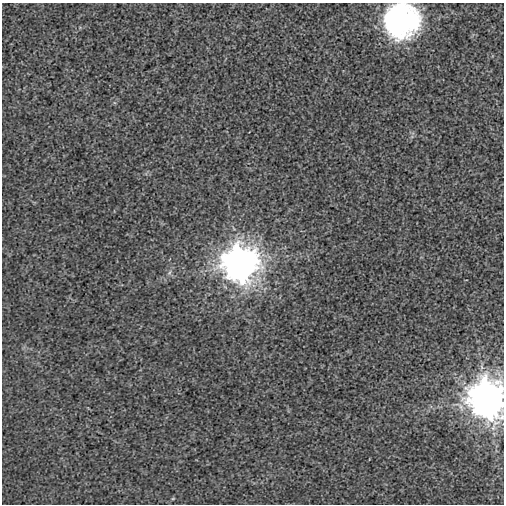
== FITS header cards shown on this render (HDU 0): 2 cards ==
NAXIS1  =                  502
NAXIS2  =                  502

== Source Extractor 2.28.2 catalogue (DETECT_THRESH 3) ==
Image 502 x 502 px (HDU 0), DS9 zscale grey, 1 PNG px = 1 image px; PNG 506 x 506 px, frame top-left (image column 1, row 502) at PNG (2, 3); no overlay
Background -7.31e-05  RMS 0.0028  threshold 0.00828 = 3 sigma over >= 5 px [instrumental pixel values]
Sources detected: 5; all 5 listed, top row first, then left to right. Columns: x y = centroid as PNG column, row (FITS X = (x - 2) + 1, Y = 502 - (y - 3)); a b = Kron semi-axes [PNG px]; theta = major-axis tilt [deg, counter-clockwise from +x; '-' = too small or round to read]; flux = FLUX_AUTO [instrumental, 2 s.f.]
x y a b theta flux
400 21 30 28 22 40
239 264 14 14 - 320
169 273 8 4 59 0.46
487 399 13 12 - 500
173 498 5 3 - 0.17
At the frame edge (FLAGS 8, measured only in part): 2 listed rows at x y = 400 21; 487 399